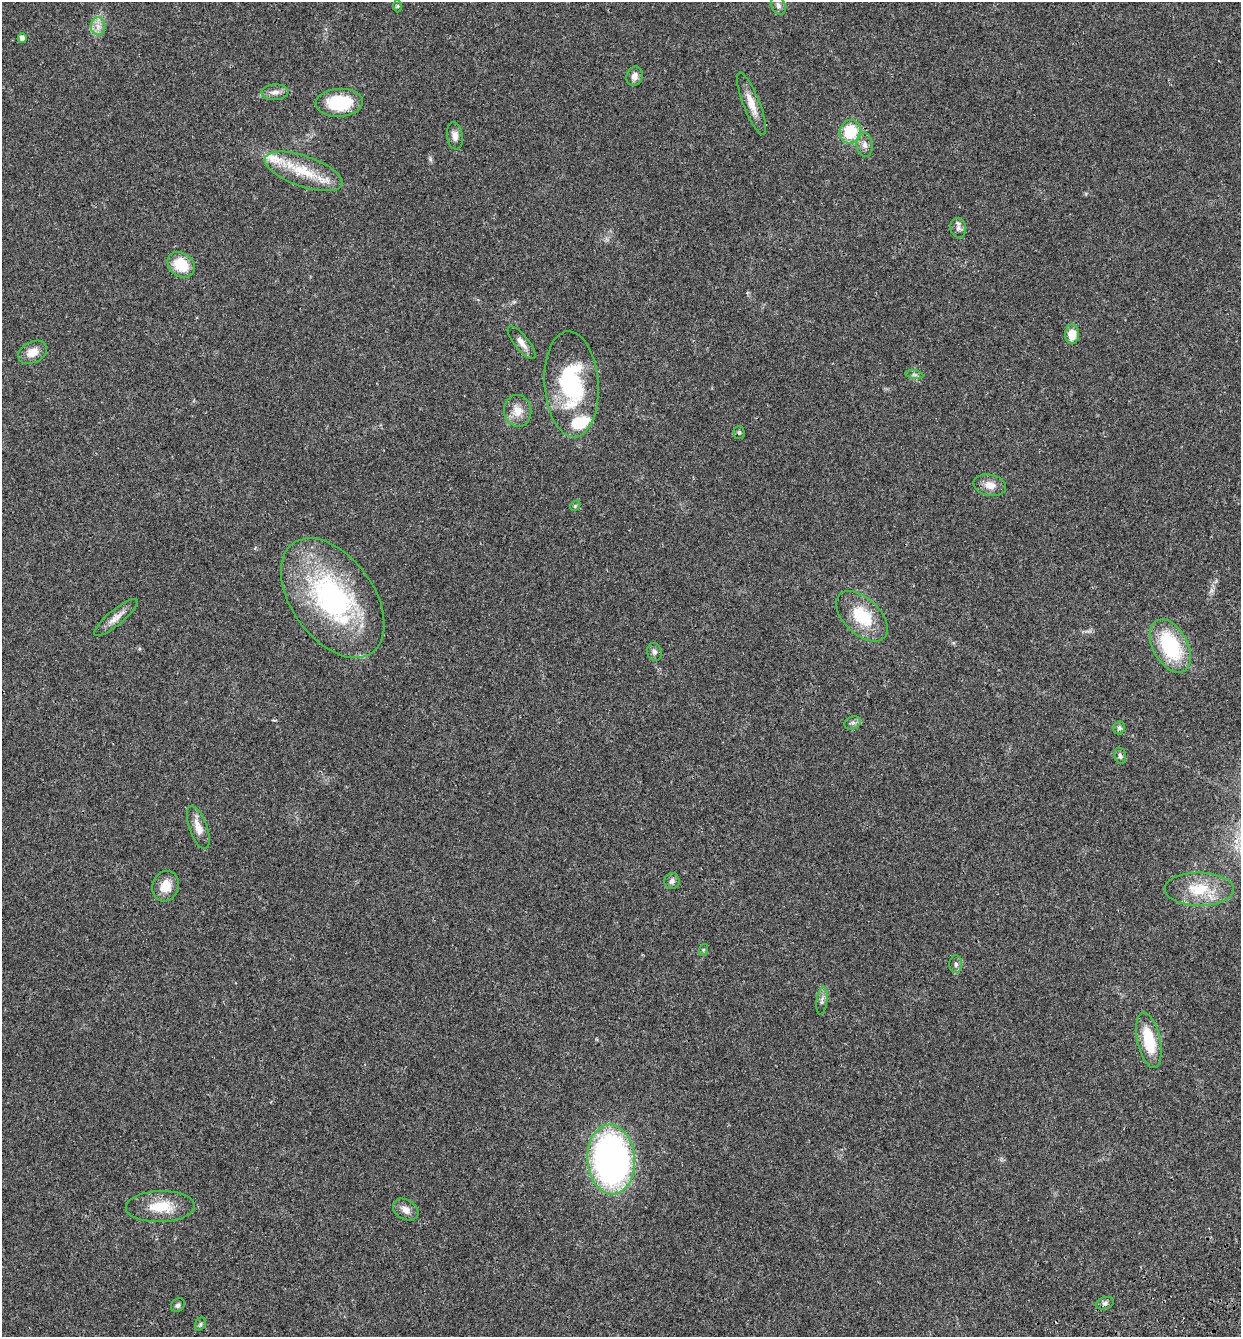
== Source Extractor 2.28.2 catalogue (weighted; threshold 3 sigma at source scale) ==
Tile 6 of 4 x 4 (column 2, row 2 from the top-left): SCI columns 1507-2745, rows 2793-4127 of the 5439 x 5585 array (HDU 1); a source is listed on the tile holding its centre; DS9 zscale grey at full resolution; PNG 1243 x 1339 px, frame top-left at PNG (2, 2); each listed source drawn as its Kron ellipse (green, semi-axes under 4 px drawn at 4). Shown black and unused: <1% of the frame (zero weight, under 3 of 4 exposures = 9% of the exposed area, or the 3 px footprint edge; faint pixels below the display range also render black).
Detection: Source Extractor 2.28.2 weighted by HDU 2 'WHT'; one run over the whole footprint, this tile lists its part. Background 0.0211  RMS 0.003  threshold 0.0134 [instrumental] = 3 sigma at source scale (4.5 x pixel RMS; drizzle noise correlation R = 1.50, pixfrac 1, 0.0396/0.0396 arcsec/px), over >= 5 px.
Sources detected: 47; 2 inside a brighter listed object's ellipse — not listed separately; the other 45 listed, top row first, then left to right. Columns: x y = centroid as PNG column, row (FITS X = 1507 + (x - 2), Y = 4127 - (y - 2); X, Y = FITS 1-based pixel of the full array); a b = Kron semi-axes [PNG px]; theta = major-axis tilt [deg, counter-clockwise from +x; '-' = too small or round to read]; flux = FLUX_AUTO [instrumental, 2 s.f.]
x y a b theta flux
778 5 9 7 -64 1
397 6 6 4 89 0.36
98 26 9 7 -87 1.8
22 38 4 4 - 1.5
634 76 10 8 73 1.8
275 92 13 7 3 1.7
339 103 24 14 3 15
751 104 33 8 -68 4
850 132 12 10 71 10
455 136 13 8 -82 1.7
865 145 12 8 -84 1.5
303 171 41 15 -19 11
958 228 10 8 -81 1.2
181 265 15 11 -37 8.4
1072 334 10 7 86 4.6
522 343 20 7 -51 2.2
32 352 15 10 27 3.3
914 375 9 4 -9 0.69
571 384 53 27 -86 28
518 411 16 13 -80 3.8
739 432 6 5 - 0.49
990 485 16 10 -13 2.9
575 506 6 4 46 0.44
333 598 68 41 -54 58
862 616 31 18 -44 12
116 618 27 7 39 2.7
1170 646 29 17 -61 21
654 652 9 7 -72 0.99
853 723 8 6 20 0.89
1119 728 6 5 - 0.79
1120 756 8 5 -75 0.76
198 827 22 9 -70 2.9
672 881 8 7 - 1.1
165 886 15 13 70 4
1199 889 34 16 -1 11
703 950 6 4 72 0.34
956 964 9 6 -90 0.95
822 1001 14 5 83 1.2
1149 1040 28 11 -78 11
611 1159 35 23 -86 110
160 1207 34 15 2 8
406 1209 14 9 -32 1.9
1105 1303 9 6 18 0.92
178 1305 7 6 - 0.79
200 1324 7 5 60 0.52